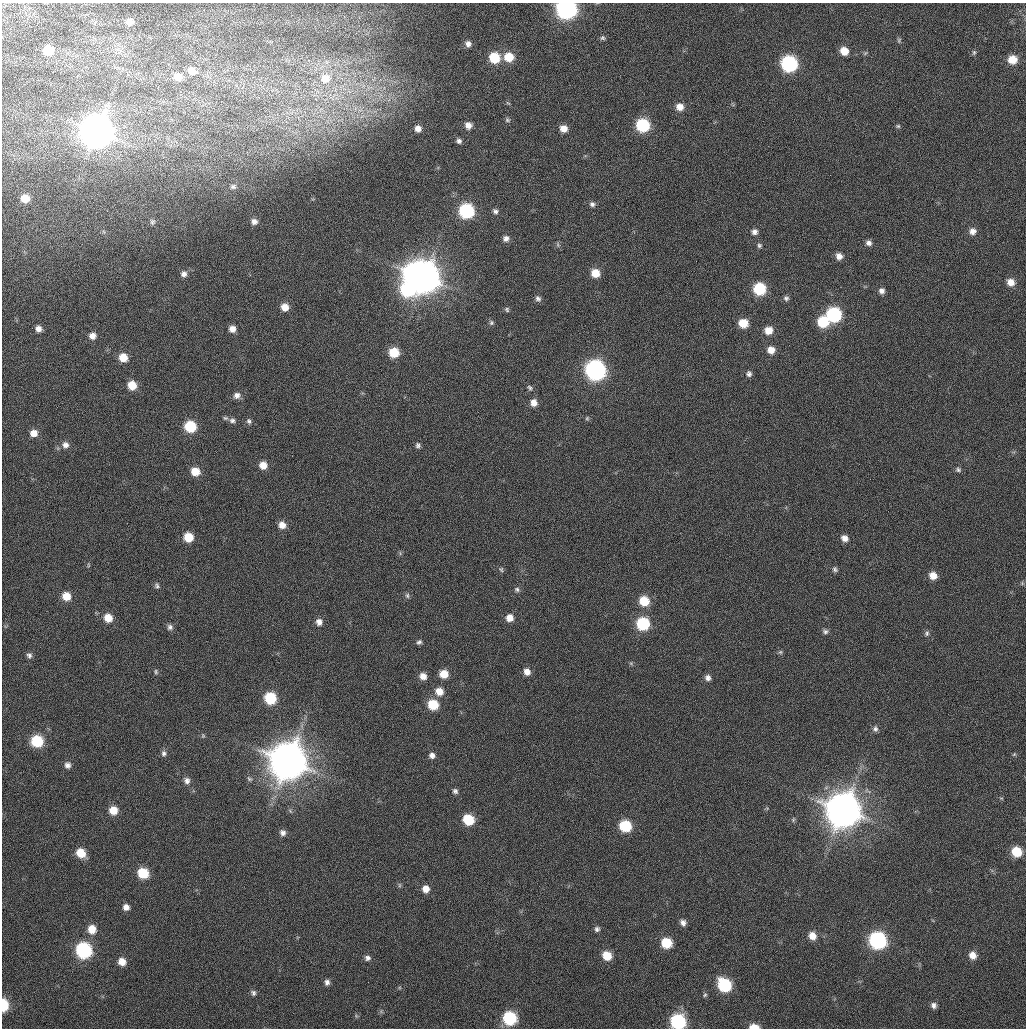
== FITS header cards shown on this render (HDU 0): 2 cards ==
NAXIS1  =                 1024 / Comment
NAXIS2  =                 1026 / Comment

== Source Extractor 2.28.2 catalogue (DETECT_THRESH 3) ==
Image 1024 x 1026 px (HDU 0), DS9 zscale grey, 1 PNG px = 1 image px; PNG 1028 x 1030 px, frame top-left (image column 1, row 1026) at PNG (2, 3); no overlay
Background 22.8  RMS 3.9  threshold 11.6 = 3 sigma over >= 5 px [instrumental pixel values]
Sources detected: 152; all 152 listed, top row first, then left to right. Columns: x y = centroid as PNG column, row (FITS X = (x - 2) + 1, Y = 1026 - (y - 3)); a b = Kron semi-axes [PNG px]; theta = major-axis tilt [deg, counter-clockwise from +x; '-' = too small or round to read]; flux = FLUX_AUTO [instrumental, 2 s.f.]
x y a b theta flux
566 9 10 9 - 1.1e+05
129 22 7 7 - 1.9e+03
602 38 6 6 - 5.1e+02
899 40 7 5 88 5.0e+02
468 44 6 6 - 1.2e+03
48 50 9 8 - 6.0e+03
844 51 8 7 - 3.7e+03
974 52 7 5 75 4.9e+02
865 53 7 4 45 3.9e+02
509 57 8 8 - 5.4e+03
494 58 8 8 - 8.8e+03
1012 59 9 8 - 4.6e+03
789 64 9 9 - 4.4e+04
192 71 10 8 -25 2.3e+03
178 77 8 7 - 3.2e+03
325 78 12 12 - 4.6e+03
680 107 9 8 - 2.6e+03
507 120 7 5 -34 4.6e+02
468 125 6 6 - 1.7e+03
643 125 9 8 - 2.2e+04
898 126 6 5 - 4.0e+02
563 128 8 7 - 2.6e+03
418 129 7 7 - 1.6e+03
97 131 12 12 - 6.2e+05
459 141 5 4 - 7.5e+02
233 187 7 6 - 6.3e+02
25 198 7 6 - 3.4e+03
592 204 8 7 - 1.1e+03
466 211 9 8 - 3.2e+04
495 211 7 6 - 7.6e+02
254 221 8 7 - 1.4e+03
152 222 7 6 - 5.8e+02
972 231 9 8 - 1.7e+03
754 232 8 8 - 1.2e+03
506 238 8 7 - 1.2e+03
868 243 7 6 - 1.1e+03
558 244 8 5 -71 6.1e+02
759 245 6 6 - 5.7e+02
839 256 8 7 - 1.8e+03
595 273 9 8 - 4.4e+03
184 274 8 7 - 1.1e+03
414 274 10 9 - 1.4e+05
424 277 11 10 - 5.3e+05
1011 282 8 8 - 2.5e+03
760 289 9 8 - 1.5e+04
407 290 16 16 - 3.0e+04
882 291 8 7 - 1.2e+03
786 298 7 7 - 7.5e+02
538 299 9 8 - 1.0e+03
285 307 8 8 - 2.6e+03
507 309 7 6 - 5.7e+02
834 314 9 9 - 3.2e+04
823 322 9 8 - 1.1e+04
491 323 7 7 - 6.8e+02
743 323 8 8 - 5.1e+03
38 329 6 6 - 1.4e+03
232 329 7 7 - 1.8e+03
769 330 9 8 - 3.2e+03
92 336 8 7 - 1.8e+03
771 350 8 8 - 2.5e+03
394 353 8 8 - 6.6e+03
123 357 8 7 - 4.0e+03
595 370 10 10 - 1.0e+05
749 374 7 6 - 8.3e+02
132 385 8 8 - 4.4e+03
530 388 9 7 -47 7.9e+02
237 395 8 8 - 1.3e+03
534 403 8 8 - 2.2e+03
587 418 7 5 69 4.2e+02
232 420 9 7 -16 9.9e+02
249 421 7 6 - 7.0e+02
190 426 8 8 - 1.2e+04
34 433 8 8 - 2.4e+03
65 445 9 9 - 1.5e+03
418 445 7 6 - 7.3e+02
263 465 8 8 - 2.9e+03
958 470 7 6 - 5.7e+02
195 471 9 8 - 4.1e+03
282 525 8 8 - 2.4e+03
188 537 8 8 - 5.7e+03
845 538 8 6 -34 1.5e+03
88 565 6 4 -90 3.4e+02
501 569 7 6 - 5.1e+02
835 569 7 5 -60 6.1e+02
933 576 8 7 - 2.6e+03
157 586 8 6 -64 6.8e+02
517 589 7 6 - 6.2e+02
407 595 8 6 -76 5.9e+02
66 596 9 8 - 3.9e+03
644 601 9 8 - 6.7e+03
108 618 9 8 - 3.7e+03
510 618 8 8 - 2.2e+03
319 622 8 7 - 1.5e+03
643 624 9 8 - 1.8e+04
170 627 8 8 - 9.0e+02
825 631 7 6 - 6.7e+02
927 633 7 5 68 5.5e+02
419 642 7 5 25 6.3e+02
780 652 5 5 - 4.2e+02
29 655 7 6 - 8.3e+02
156 672 7 5 -77 4.4e+02
527 672 8 7 - 1.8e+03
444 674 8 7 - 3.9e+03
423 676 8 7 - 2.0e+03
708 678 7 7 - 1.1e+03
439 691 9 9 - 2.8e+03
270 698 9 8 - 1.3e+04
433 705 9 8 - 7.6e+03
875 729 8 6 -76 7.9e+02
203 736 7 5 71 3.9e+02
37 741 8 8 - 1.3e+04
164 753 8 7 - 8.5e+02
1014 754 5 5 - 3.0e+02
432 755 7 6 - 1.1e+03
288 761 12 12 - 1.0e+06
68 765 8 7 - 1.1e+03
187 780 9 8 - 1.3e+03
455 791 6 6 - 7.2e+02
1001 798 5 3 - 2.5e+02
113 810 8 8 - 4.0e+03
843 810 12 12 - 8.1e+05
468 820 8 8 - 9.6e+03
793 820 6 4 49 3.5e+02
625 826 8 8 - 1.3e+04
283 833 7 6 - 1.1e+03
1016 852 8 8 - 7.1e+03
81 853 9 7 -40 5.2e+03
143 873 8 8 - 8.8e+03
399 885 6 4 90 3.8e+02
426 889 7 7 - 2.1e+03
126 907 7 7 - 1.5e+03
683 923 7 6 - 1.1e+03
92 929 9 8 - 3.9e+03
597 929 6 6 - 7.0e+02
812 936 8 7 - 2.6e+03
878 940 10 9 - 5.4e+04
666 943 8 8 - 8.4e+03
84 950 9 9 - 4.1e+04
972 955 8 7 - 2.3e+03
607 956 8 7 - 4.8e+03
368 958 8 7 - 8.7e+02
122 962 8 8 - 2.7e+03
327 982 7 6 - 9.7e+02
724 985 10 8 -50 2.0e+04
253 993 8 7 - 7.9e+02
705 995 6 5 - 4.0e+02
4 1005 8 5 -90 1.1e+04
934 1005 7 6 - 1.0e+03
356 1016 5 5 - 3.9e+02
510 1018 9 8 - 2.1e+04
678 1022 9 9 - 3.4e+04
754 1027 9 5 -4 3.3e+03
At the frame edge (FLAGS 8, measured only in part): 4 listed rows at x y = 566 9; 4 1005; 678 1022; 754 1027